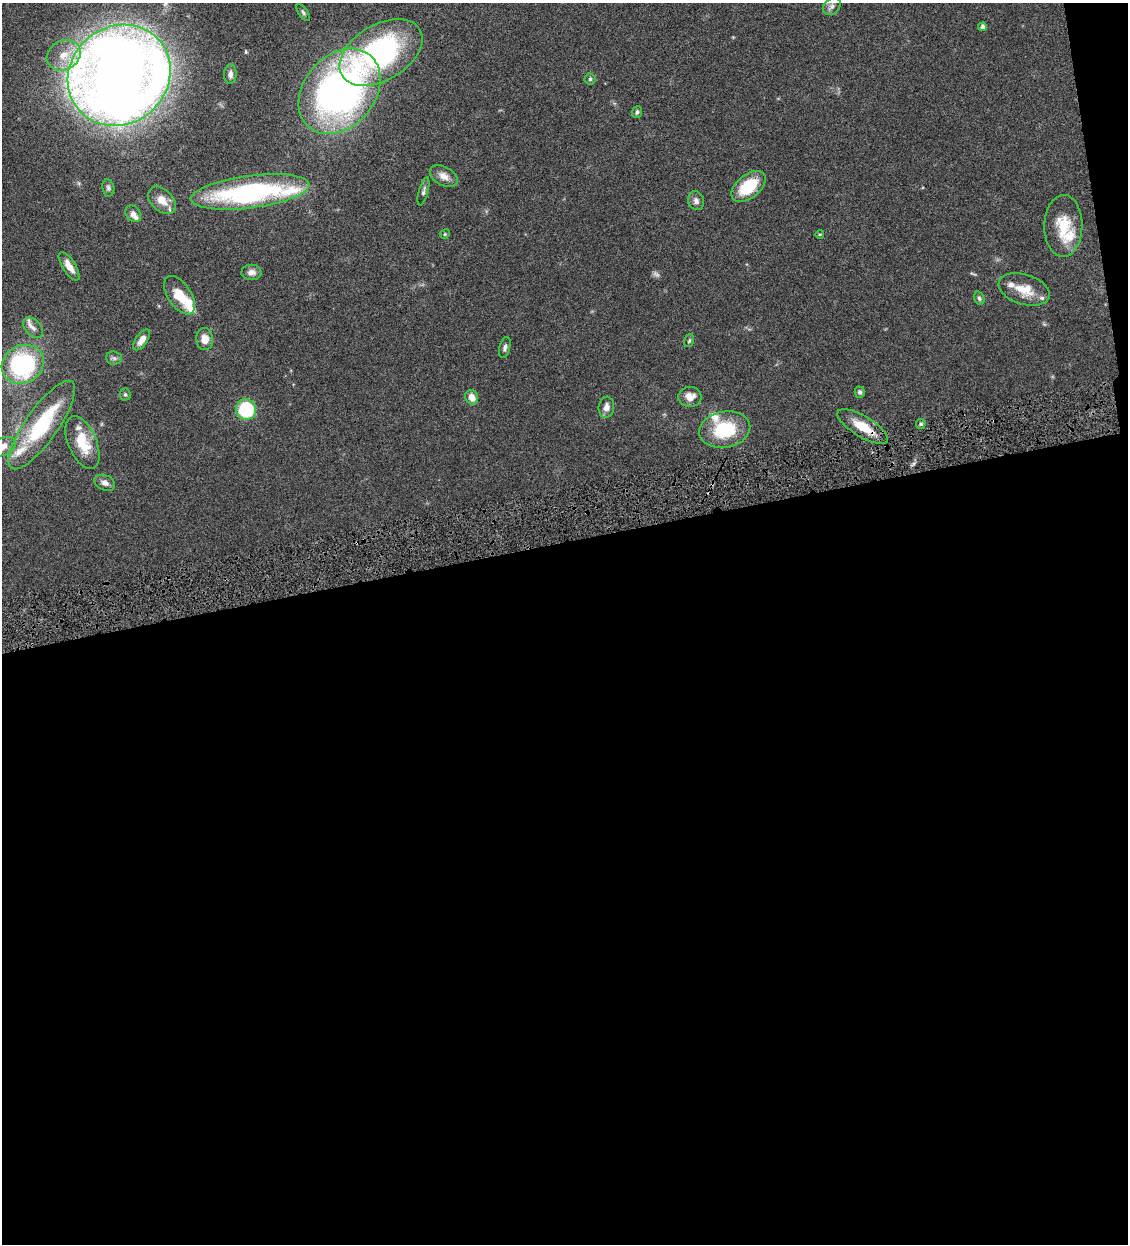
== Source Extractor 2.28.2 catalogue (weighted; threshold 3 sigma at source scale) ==
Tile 16 of 4 x 4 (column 4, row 4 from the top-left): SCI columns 3639-4764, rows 3-1244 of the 4911 x 4972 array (HDU 1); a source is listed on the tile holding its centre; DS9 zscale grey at full resolution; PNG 1130 x 1246 px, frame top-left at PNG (2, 3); each listed source drawn as its Kron ellipse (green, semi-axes under 4 px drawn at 4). Shown black and unused: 58% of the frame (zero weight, under 4 of 8 exposures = <1% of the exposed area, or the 3 px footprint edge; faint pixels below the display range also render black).
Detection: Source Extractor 2.28.2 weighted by HDU 2 'WHT'; one run over the whole footprint, this tile lists its part. Background 0.0441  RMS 0.0037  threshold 0.0152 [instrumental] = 3 sigma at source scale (4.09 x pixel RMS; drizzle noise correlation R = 1.36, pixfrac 0.8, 0.05/0.05 arcsec/px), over >= 5 px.
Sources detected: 58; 1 too faint to see at this stretch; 1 cosmic-ray / hot-pixel residue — neither listed nor drawn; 10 inside a brighter listed object's ellipse — not listed separately; the other 46 listed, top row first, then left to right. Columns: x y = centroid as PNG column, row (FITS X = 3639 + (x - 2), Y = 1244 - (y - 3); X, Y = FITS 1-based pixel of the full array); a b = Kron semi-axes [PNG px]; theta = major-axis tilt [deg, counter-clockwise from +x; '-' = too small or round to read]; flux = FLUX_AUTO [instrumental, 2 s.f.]
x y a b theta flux
832 6 10 7 43 1.5
303 12 10 4 -54 0.73
983 27 4 4 - 1.3
381 52 45 28 31 70
64 55 17 14 28 5.9
230 74 10 6 87 1.5
119 75 53 48 41 640
590 79 5 5 - 0.56
340 91 47 35 49 160
637 112 6 5 - 0.8
444 176 15 9 -28 2.7
748 186 20 11 40 14
108 188 8 6 -80 0.83
423 191 14 4 75 1
250 192 60 16 7 62
162 200 16 11 -44 4.4
696 201 9 8 - 1.4
133 214 9 7 -51 1.9
1063 226 31 19 89 11
445 234 5 4 - 0.4
820 234 4 3 - 0.29
69 266 16 6 -57 3.6
251 272 10 7 0 1.9
1024 289 26 15 -17 7.3
180 295 22 11 -56 7.7
979 298 7 5 -69 0.68
33 328 12 8 -45 1.9
205 339 11 8 -82 4
141 340 12 6 54 2.6
689 341 6 5 - 0.53
505 347 11 5 76 1.1
114 358 8 6 -4 0.92
23 364 22 18 31 48
860 392 5 5 - 0.93
125 394 6 5 - 0.51
472 397 7 6 - 2.8
690 397 11 10 - 3.3
606 407 11 8 83 2.3
246 409 10 10 - 23
921 424 5 5 - 0.6
42 425 53 16 55 30
863 427 29 10 -31 8.7
725 430 26 18 10 18
82 443 28 14 -67 11
2 447 14 8 23 3.3
105 483 11 7 -24 1.9
Overlapping masked pixels (flux is a lower limit): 1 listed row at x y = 863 427
Isophote crosses this tile's border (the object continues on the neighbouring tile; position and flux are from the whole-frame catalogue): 3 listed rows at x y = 119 75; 23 364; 2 447